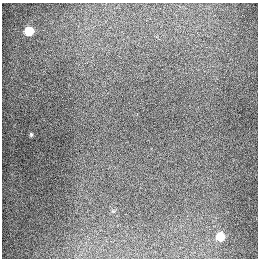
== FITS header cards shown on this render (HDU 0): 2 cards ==
NAXIS1  =                  256
NAXIS2  =                  256

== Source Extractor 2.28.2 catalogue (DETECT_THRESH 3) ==
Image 256 x 256 px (HDU 0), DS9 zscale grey, 1 PNG px = 1 image px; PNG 260 x 260 px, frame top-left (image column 1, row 256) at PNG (2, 3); no overlay
Background 1280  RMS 26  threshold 78.6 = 3 sigma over >= 5 px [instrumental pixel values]
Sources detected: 4; all 4 listed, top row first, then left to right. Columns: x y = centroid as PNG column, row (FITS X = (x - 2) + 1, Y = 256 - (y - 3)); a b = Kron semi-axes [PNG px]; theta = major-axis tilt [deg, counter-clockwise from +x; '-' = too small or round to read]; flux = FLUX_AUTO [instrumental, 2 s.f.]
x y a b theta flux
29 31 5 5 - 87000
217 88 2 2 - 2300
31 134 4 3 - 2500
220 236 5 5 - 65000